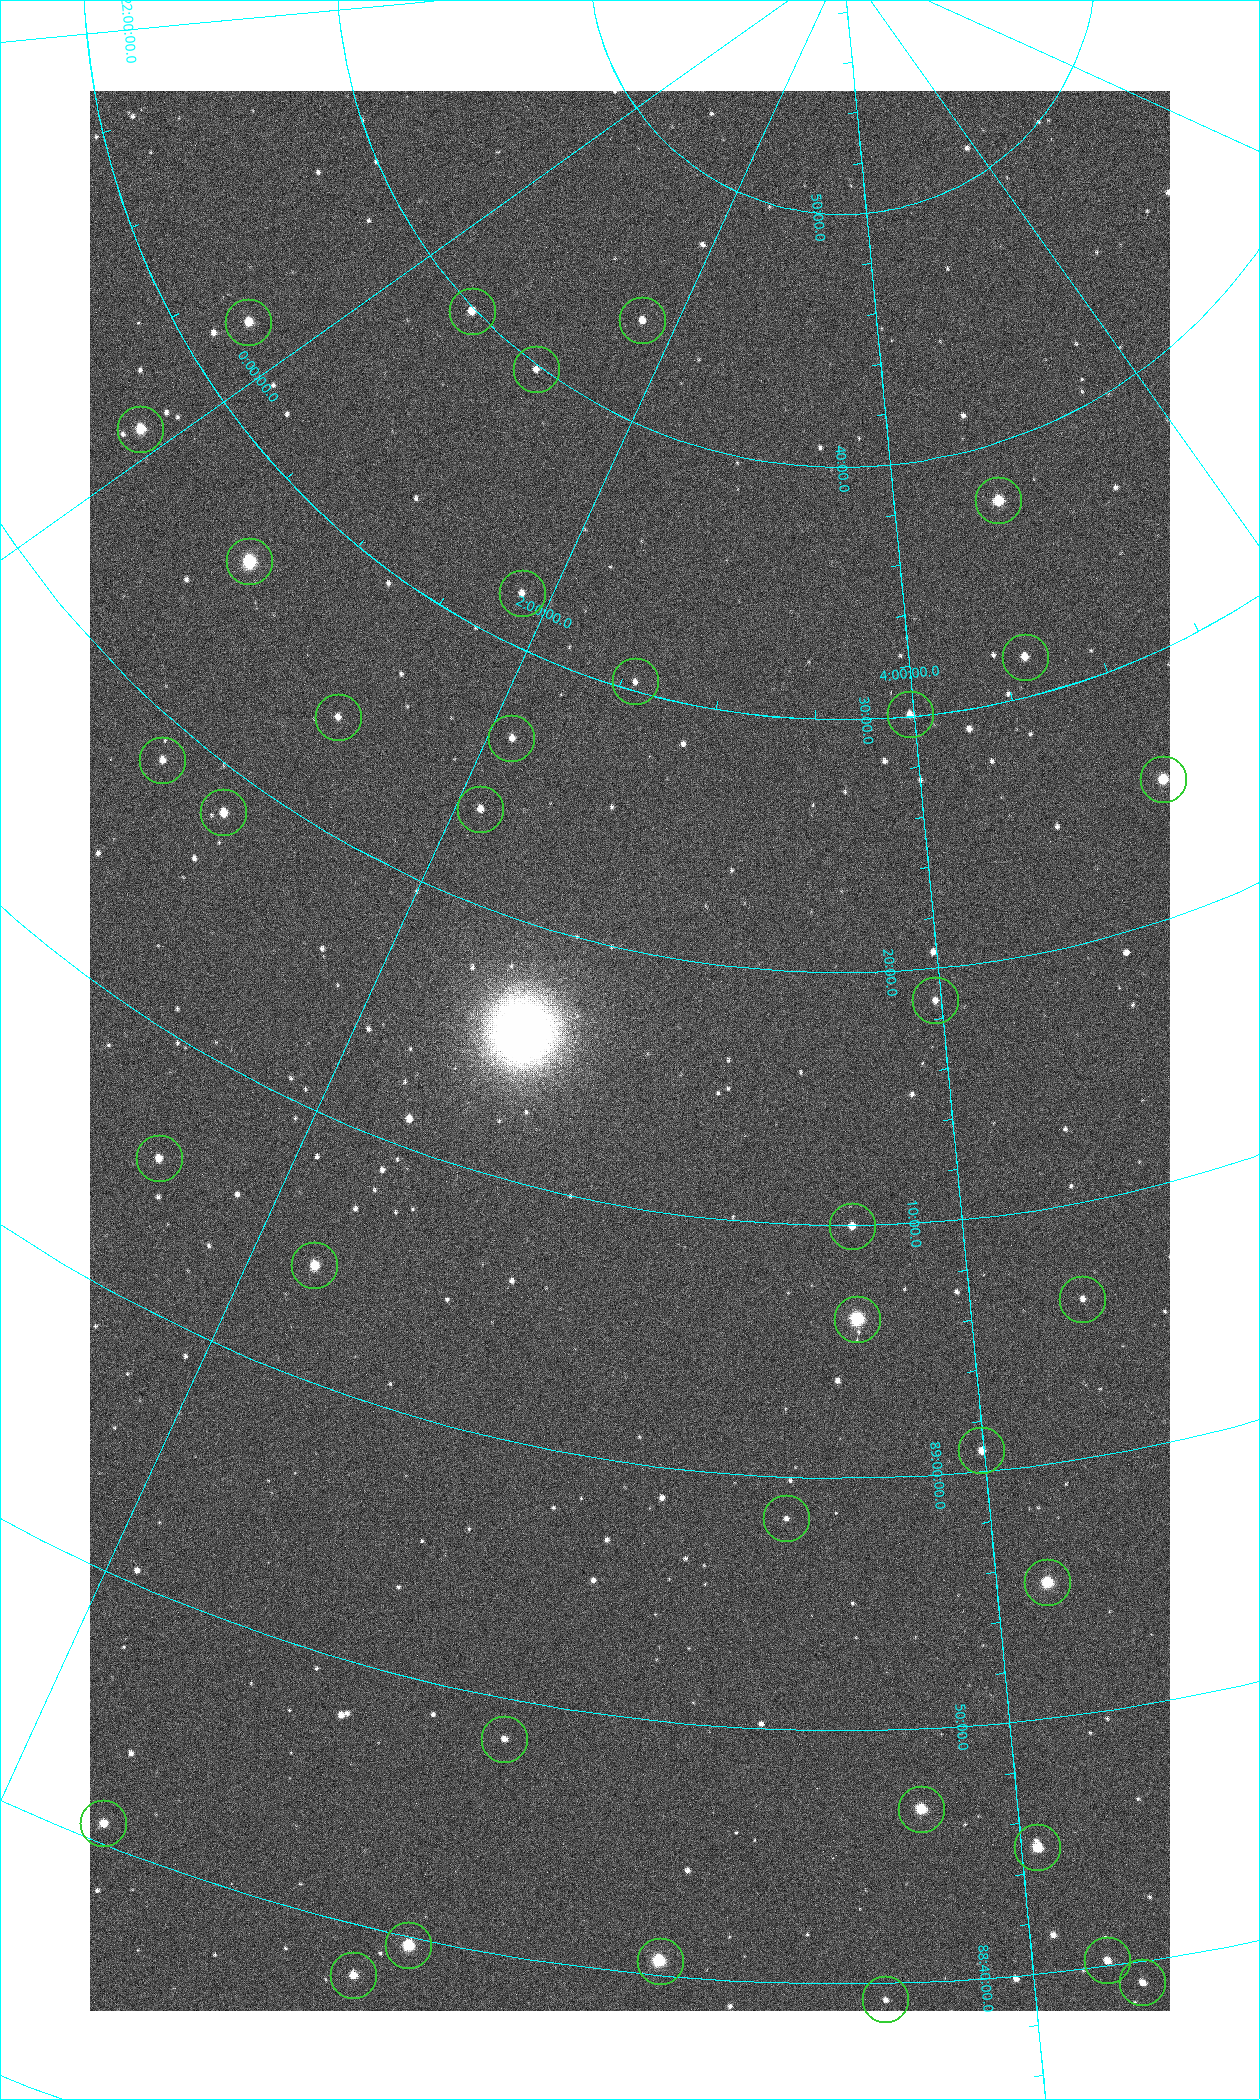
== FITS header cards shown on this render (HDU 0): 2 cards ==
NAXIS1  =                 1080 / length of data axis 1
NAXIS2  =                 1920 / length of data axis 2

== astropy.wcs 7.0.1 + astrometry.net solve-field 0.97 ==
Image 1080 x 1920 px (HDU 0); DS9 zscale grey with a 90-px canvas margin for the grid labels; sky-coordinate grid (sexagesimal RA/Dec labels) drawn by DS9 from the SOLVED WCS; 36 Tycho-2 reference stars matched to detected sources circled (green)
Header WCS: none
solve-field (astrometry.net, Tycho-2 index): SOLVED blind (the file carries no WCS)
Solved WCS: RA---TAN-SIP/DEC--TAN-SIP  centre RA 02:54:12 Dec +89:16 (43.55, +89.27 deg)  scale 2.37 arcsec/px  FOV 42.7' x 76.0'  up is -11 deg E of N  parity flipped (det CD > 0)
(file carries no celestial WCS; the grid is the blind solution)
Tycho-2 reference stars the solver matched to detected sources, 36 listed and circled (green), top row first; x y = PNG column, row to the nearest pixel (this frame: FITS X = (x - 90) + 1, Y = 1920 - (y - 91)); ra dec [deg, ICRS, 3 dp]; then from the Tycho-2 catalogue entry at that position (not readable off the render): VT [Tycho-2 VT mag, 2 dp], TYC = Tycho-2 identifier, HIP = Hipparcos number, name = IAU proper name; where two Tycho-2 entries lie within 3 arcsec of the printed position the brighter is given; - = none
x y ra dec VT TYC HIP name
472 311 7.906 +89.665 10.51 4627-6-1 - -
642 320 25.399 +89.729 11.04 4627-64-1 - -
248 322 355.808 +89.543 10.14 4662-135-1 - -
536 369 17.696 +89.664 11.87 4627-21-1 - -
140 429 358.236 +89.445 9.52 4662-45-1 - -
998 500 70.692 +89.630 9.34 4629-37-1 - -
249 561 9.931 +89.444 8.22 4627-49-1 3128 -
522 593 27.685 +89.533 12.30 4627-91-1 - -
1025 657 69.250 +89.526 11.02 4629-45-1 - -
635 681 38.519 +89.506 12.22 4628-39-1 - -
910 714 59.681 +89.501 11.64 4628-48-1 - -
338 717 20.865 +89.402 11.76 4627-105-1 - -
511 738 31.518 +89.444 11.89 4628-72-1 - -
162 760 14.190 +89.309 11.36 4627-74-1 - -
1163 779 75.971 +89.421 9.41 4629-33-1 - -
480 809 31.476 +89.392 11.96 4628-239-1 - -
223 812 18.559 +89.307 10.52 4627-75-1 - -
935 1000 59.678 +89.312 11.93 4628-44-1 - -
159 1158 24.867 +89.092 10.76 4627-125-1 - -
852 1226 55.017 +89.166 11.19 4628-70-1 - -
314 1265 32.549 +89.073 9.84 4628-149-1 - -
1082 1299 64.747 +89.104 12.09 4629-51-1 - -
857 1319 55.225 +89.105 8.15 4628-68-1 17195 -
981 1450 59.913 +89.014 11.16 4628-92-1 - -
786 1518 52.514 +88.973 12.50 4628-8-1 - -
1047 1582 61.773 +88.923 8.88 4629-92-1 - -
504 1739 43.819 +88.807 12.14 4628-98-1 - -
921 1809 57.015 +88.780 9.32 4628-84-1 - -
103 1823 32.945 +88.680 10.72 4628-99-1 - -
1037 1847 60.479 +88.750 9.70 4629-3-1 - -
408 1945 42.246 +88.661 8.90 4628-20-1 - -
1107 1960 62.118 +88.670 11.02 4629-100-1 - -
660 1961 49.382 +88.676 8.64 4628-25-1 - -
353 1975 40.943 +88.634 10.89 4628-71-1 - -
1142 1982 63.018 +88.653 11.32 4629-113-1 - -
885 1999 55.782 +88.656 12.33 4628-57-1 - -